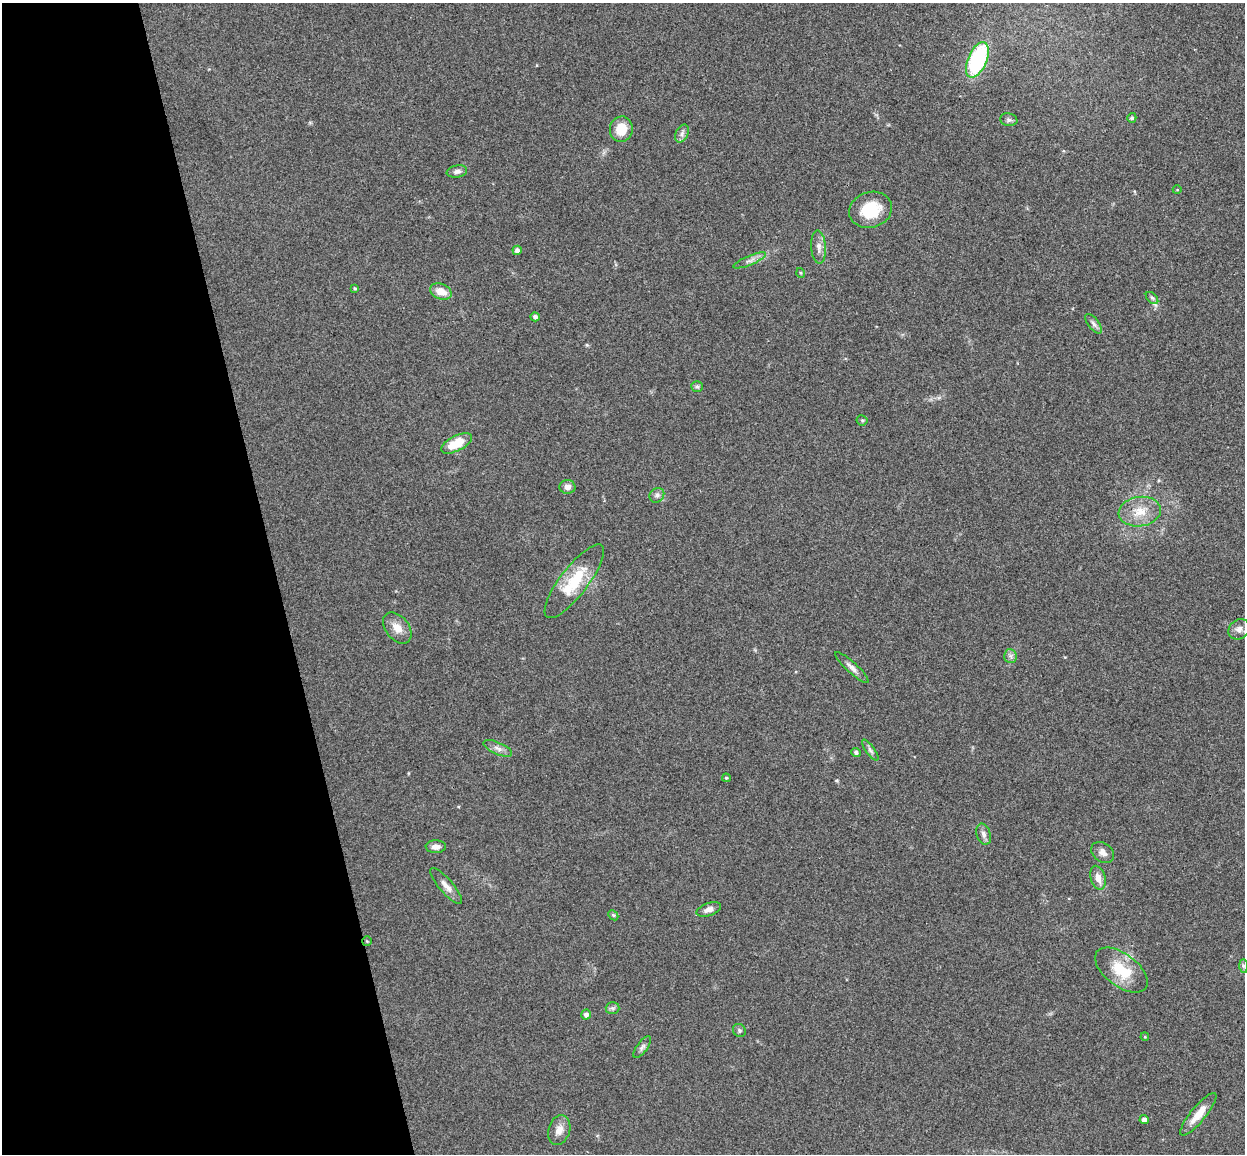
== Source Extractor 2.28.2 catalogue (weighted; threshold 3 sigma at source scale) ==
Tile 5 of 4 x 4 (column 1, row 2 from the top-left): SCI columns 58-1300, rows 2456-3607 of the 5085 x 5029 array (HDU 1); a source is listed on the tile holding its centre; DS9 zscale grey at full resolution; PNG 1247 x 1156 px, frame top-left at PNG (2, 3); each listed source drawn as its Kron ellipse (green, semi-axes under 4 px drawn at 4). Shown black and unused: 22% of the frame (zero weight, under 3 of 4 exposures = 5% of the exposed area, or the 3 px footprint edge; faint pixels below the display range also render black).
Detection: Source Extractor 2.28.2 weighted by HDU 2 'WHT'; one run over the whole footprint, this tile lists its part. Background 0.0705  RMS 0.0076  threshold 0.0343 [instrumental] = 3 sigma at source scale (4.5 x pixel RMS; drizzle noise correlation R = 1.50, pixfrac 1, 0.05/0.05 arcsec/px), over >= 5 px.
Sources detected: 50; all 50 listed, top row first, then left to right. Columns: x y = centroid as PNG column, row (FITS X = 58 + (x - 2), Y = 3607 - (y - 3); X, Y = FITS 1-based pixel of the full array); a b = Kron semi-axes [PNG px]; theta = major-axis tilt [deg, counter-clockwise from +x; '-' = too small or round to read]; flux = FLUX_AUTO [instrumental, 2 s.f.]
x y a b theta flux
977 60 19 9 67 80
1132 118 5 4 - 1.4
1009 120 9 6 -11 1.9
621 129 13 11 77 15
682 134 9 6 64 2.8
457 171 10 6 9 3.1
1177 190 4 3 - 0.57
871 210 21 18 17 27
819 247 17 7 -86 4.9
517 250 5 4 - 3.8
750 260 17 4 22 3.6
801 273 5 3 - 0.65
355 288 4 3 - 0.96
441 291 11 7 -23 9.1
1152 298 7 4 -44 1.5
535 317 5 4 - 2.4
1094 324 11 5 -51 2.7
697 386 6 5 - 1.3
862 420 5 5 - 1.1
456 443 17 7 27 19
567 487 8 7 - 4
657 495 8 7 - 2.4
1140 512 21 14 8 15
574 581 45 14 53 31
397 628 18 11 -51 8.5
1239 629 11 9 40 4.4
1010 656 7 6 - 2.3
852 668 22 5 -43 4.2
498 748 15 6 -23 4
870 750 12 4 -54 2.4
856 752 5 4 - 2.2
726 778 4 3 - 0.94
984 834 11 7 -72 3.2
436 847 10 6 2 4.6
1103 852 12 9 -37 4.4
1098 878 12 7 -73 6.4
446 886 23 7 -49 5.8
709 909 13 6 20 4
613 915 6 4 -44 0.98
367 941 5 4 - 0.81
1243 966 7 4 -89 1.5
1121 970 30 16 -37 25
613 1008 7 6 - 1.9
586 1015 5 5 - 2.8
739 1030 7 6 - 1.6
1145 1037 4 3 - 0.7
642 1047 13 5 54 2.5
1198 1114 27 7 50 11
1144 1120 4 4 - 3.5
559 1130 15 10 71 6.7